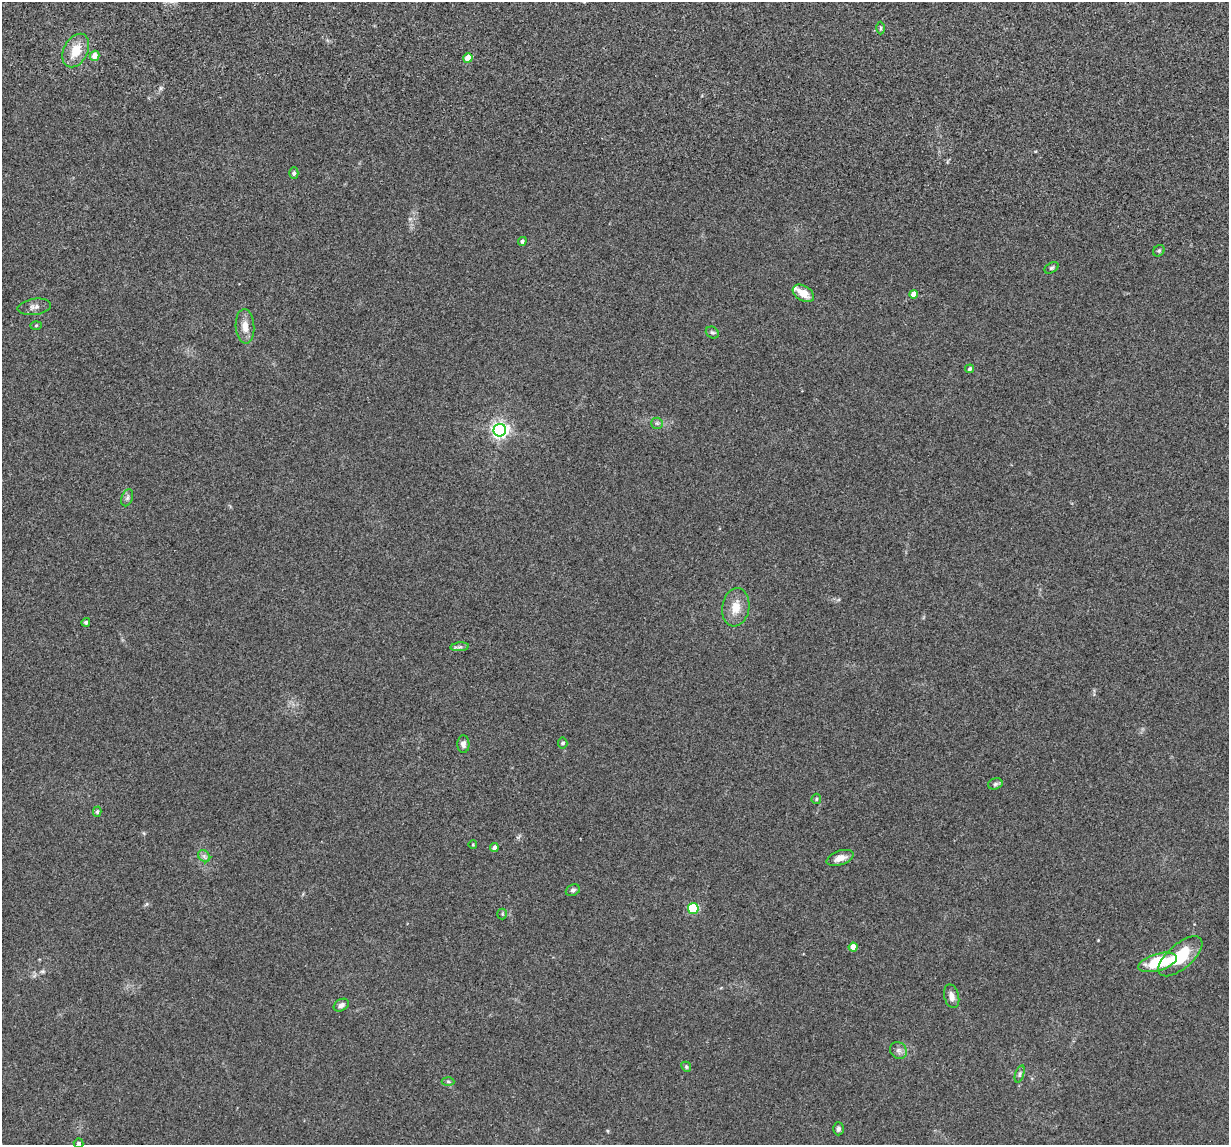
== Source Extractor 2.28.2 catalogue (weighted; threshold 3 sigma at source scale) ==
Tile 11 of 4 x 4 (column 3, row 3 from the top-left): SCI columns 2486-3712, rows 1380-2522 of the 4974 x 5163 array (HDU 1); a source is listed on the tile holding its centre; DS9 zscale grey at full resolution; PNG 1231 x 1147 px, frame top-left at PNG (2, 2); each listed source drawn as its Kron ellipse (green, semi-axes under 4 px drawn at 4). Shown black and unused: <1% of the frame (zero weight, under 3 of 5 exposures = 6% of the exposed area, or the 3 px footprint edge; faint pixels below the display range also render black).
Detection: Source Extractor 2.28.2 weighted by HDU 2 'WHT'; one run over the whole footprint, this tile lists its part. Background 0.0377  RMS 0.0053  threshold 0.0237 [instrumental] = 3 sigma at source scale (4.5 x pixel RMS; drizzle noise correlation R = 1.50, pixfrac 1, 0.05/0.05 arcsec/px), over >= 5 px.
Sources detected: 45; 1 inside a brighter listed object's ellipse — not listed separately; the other 44 listed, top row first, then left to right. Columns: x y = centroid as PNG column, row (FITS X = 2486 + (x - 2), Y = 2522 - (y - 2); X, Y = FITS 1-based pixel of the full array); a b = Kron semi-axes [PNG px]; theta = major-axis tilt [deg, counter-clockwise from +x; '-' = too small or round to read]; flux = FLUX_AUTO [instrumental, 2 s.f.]
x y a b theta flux
881 28 6 4 89 0.83
76 50 18 12 62 9.4
95 56 5 5 - 4.9
468 58 5 4 - 7.8
294 173 6 4 89 1
522 241 4 4 - 1.3
1159 251 6 5 - 0.85
1052 268 7 5 31 0.91
803 293 11 7 -31 6.8
913 294 4 4 - 3.8
34 307 17 8 8 2.7
36 325 5 3 - 0.58
245 326 17 9 -87 5
712 332 7 5 -32 0.95
970 369 4 4 - 1.2
657 423 6 5 - 0.97
500 430 6 6 - 190
127 498 9 5 71 1.3
736 607 19 13 81 7.7
86 622 4 4 - 0.97
460 647 9 4 5 1.1
563 743 5 5 - 0.98
463 744 9 6 -88 1.8
995 784 7 5 17 1
816 799 5 4 - 0.68
97 812 5 4 - 0.87
473 845 4 3 - 0.38
494 848 4 4 - 2.1
204 856 7 5 -45 1.3
840 858 14 7 19 4
573 890 7 5 25 1.2
693 908 5 5 - 33
502 914 5 5 - 0.69
853 947 4 4 - 5.1
1180 956 27 12 40 21
1157 962 20 8 16 24
952 996 12 7 -75 2.8
341 1005 8 6 29 1.8
898 1050 9 7 -41 2
686 1067 5 4 - 0.74
1020 1074 9 4 72 1
448 1081 6 4 -2 0.73
838 1129 6 5 - 1.2
79 1143 5 4 - 0.9
Isophote crosses this tile's border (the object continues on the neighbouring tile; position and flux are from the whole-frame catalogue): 1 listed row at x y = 79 1143